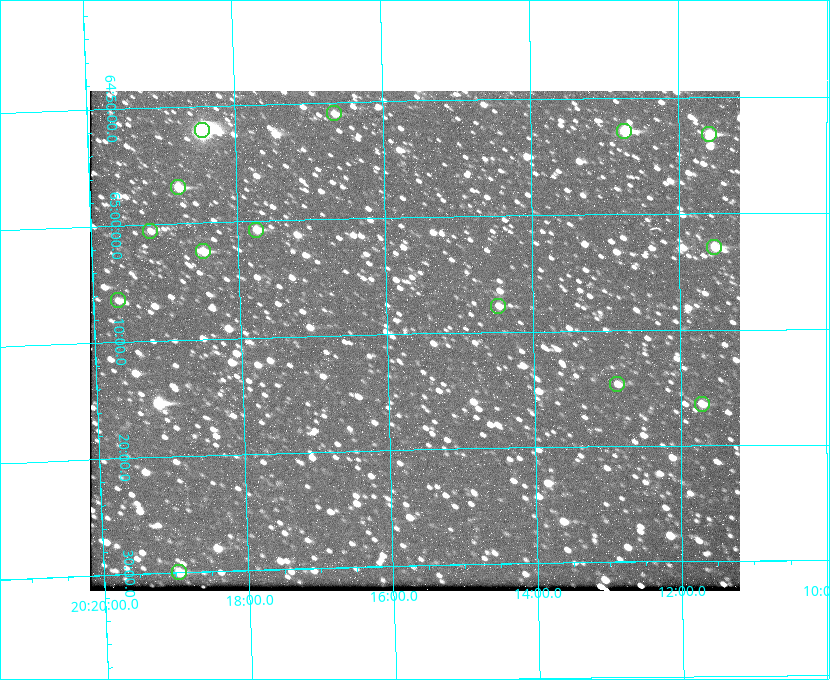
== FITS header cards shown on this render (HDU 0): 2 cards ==
NAXIS1  =                  650 / Width of table row in bytes
NAXIS2  =                  500 / Number of rows in table

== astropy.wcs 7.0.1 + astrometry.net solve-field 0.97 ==
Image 650 x 500 px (HDU 0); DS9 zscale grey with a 90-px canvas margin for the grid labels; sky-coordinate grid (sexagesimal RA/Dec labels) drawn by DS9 from the SOLVED WCS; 14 Tycho-2 reference stars matched to detected sources circled (green)
Header WCS: none
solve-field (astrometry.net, Tycho-2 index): SOLVED blind (the file carries no WCS)
Solved WCS: RA---TAN-SIP/DEC--TAN-SIP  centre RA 20:15:38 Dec +65:11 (303.91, +65.18 deg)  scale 5.17 arcsec/px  FOV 56.0' x 43.1'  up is -179 deg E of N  parity flipped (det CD > 0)
(file carries no celestial WCS; the grid is the blind solution)
Tycho-2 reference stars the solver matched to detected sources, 14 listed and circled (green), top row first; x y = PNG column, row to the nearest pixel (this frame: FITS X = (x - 90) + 1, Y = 500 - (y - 91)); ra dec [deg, ICRS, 3 dp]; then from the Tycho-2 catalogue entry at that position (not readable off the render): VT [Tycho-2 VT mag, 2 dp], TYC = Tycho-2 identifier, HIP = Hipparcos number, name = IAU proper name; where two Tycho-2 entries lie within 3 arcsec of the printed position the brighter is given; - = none
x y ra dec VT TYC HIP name
334 113 304.164 +64.849 10.65 4240-315-1 - -
202 130 304.612 +64.868 7.89 4241-1703-1 100101 -
624 131 303.184 +64.880 9.02 4240-488-1 - -
709 134 302.897 +64.886 9.40 4240-717-1 - -
178 187 304.698 +64.948 10.27 4241-1684-1 - -
256 230 304.437 +65.012 10.41 4241-1775-1 - -
150 231 304.798 +65.009 11.15 4241-1628-1 - -
714 247 302.882 +65.048 10.25 4240-98-1 - -
203 251 304.620 +65.041 10.25 4241-1573-1 - -
118 300 304.916 +65.107 11.17 4241-1518-1 - -
498 306 303.620 +65.129 11.18 4240-34-1 - -
617 384 303.217 +65.244 11.17 4240-236-1 - -
702 404 302.928 +65.273 10.74 4240-760-1 - -
179 572 304.739 +65.499 10.16 4241-1715-1 - -